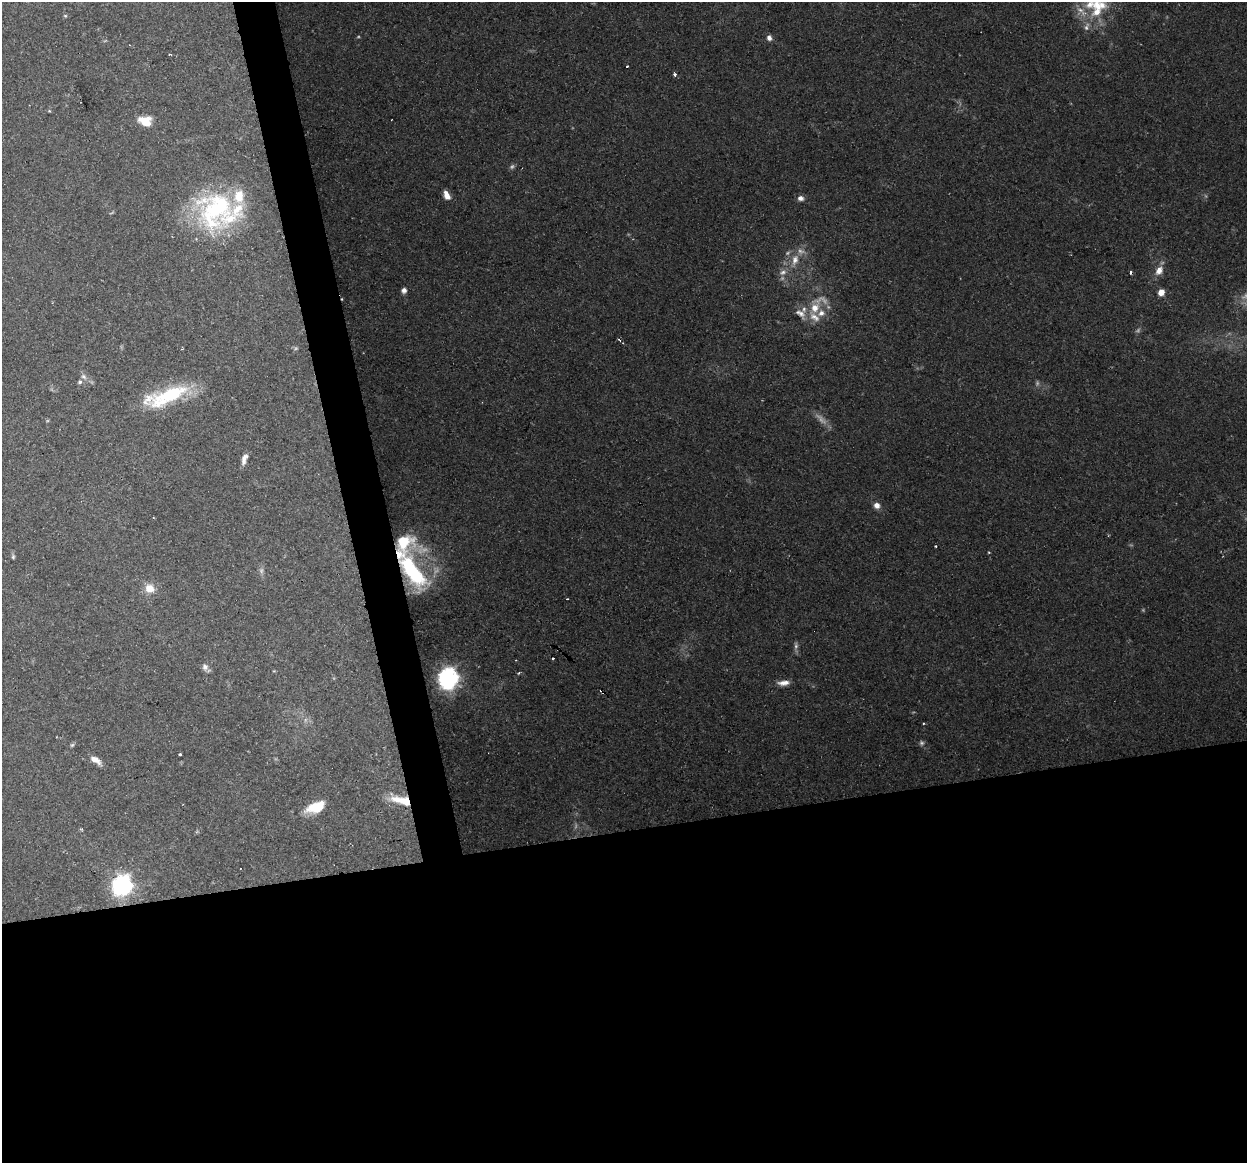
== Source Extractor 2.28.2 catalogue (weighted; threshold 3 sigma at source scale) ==
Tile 15 of 4 x 4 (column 3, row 4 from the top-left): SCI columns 2489-3733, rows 85-1245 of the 4977 x 4761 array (HDU 1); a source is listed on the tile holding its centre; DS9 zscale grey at full resolution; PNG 1249 x 1165 px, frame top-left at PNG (2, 2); no overlay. Shown black and unused: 31% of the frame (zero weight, under 2 of 3 exposures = <1% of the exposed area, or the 3 px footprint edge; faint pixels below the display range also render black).
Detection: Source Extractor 2.28.2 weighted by HDU 2 'WHT'; one run over the whole footprint, this tile lists its part. Background 0.148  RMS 0.0061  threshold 0.0276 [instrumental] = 3 sigma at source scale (4.5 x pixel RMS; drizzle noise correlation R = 1.50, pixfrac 1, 0.0396/0.0396 arcsec/px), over >= 5 px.
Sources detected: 71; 15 too faint to see at this stretch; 6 cosmic-ray / hot-pixel residue — not listed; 12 inside a brighter listed object's ellipse — not listed separately; the other 38 listed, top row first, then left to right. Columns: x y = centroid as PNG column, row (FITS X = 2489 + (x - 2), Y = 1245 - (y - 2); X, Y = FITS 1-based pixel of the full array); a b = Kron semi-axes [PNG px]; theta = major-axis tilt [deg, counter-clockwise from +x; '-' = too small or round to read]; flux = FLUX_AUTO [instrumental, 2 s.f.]
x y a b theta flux
1097 5 19 12 -61 13
65 16 5 4 - 0.76
769 38 7 6 - 2.7
169 55 3 2 - 0.7
627 67 3 3 - 1.7
675 74 4 4 - 1.6
49 111 4 4 - 0.56
145 121 18 12 -13 9.5
447 195 9 5 -65 5.7
800 198 7 6 - 3
216 209 52 47 64 96
795 260 18 9 74 8.1
1159 270 14 9 57 5.6
783 272 12 7 28 4
404 290 6 6 - 3
1161 292 7 6 - 5.1
815 308 16 11 69 10
800 313 16 9 -27 5.3
84 376 9 6 -39 2.4
80 382 6 6 - 1.4
168 396 56 18 24 45
244 457 9 6 50 2.5
877 505 7 7 - 4
936 546 3 2 - 0.67
13 557 6 5 - 1
412 571 39 20 -61 72
149 588 8 7 - 10
205 667 10 8 -71 2.8
519 673 5 3 - 0.67
448 677 8 8 - 290
784 683 15 6 4 4.7
923 723 3 3 - 0.68
72 745 6 5 - 0.98
180 754 3 3 - 1.2
95 760 13 6 -32 5.3
401 800 31 11 -17 19
316 807 20 10 20 18
122 885 8 8 - 290
Overlapping masked pixels (flux is a lower limit): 2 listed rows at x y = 412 571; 401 800
Isophote crosses this tile's border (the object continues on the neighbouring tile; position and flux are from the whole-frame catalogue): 1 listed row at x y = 1097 5